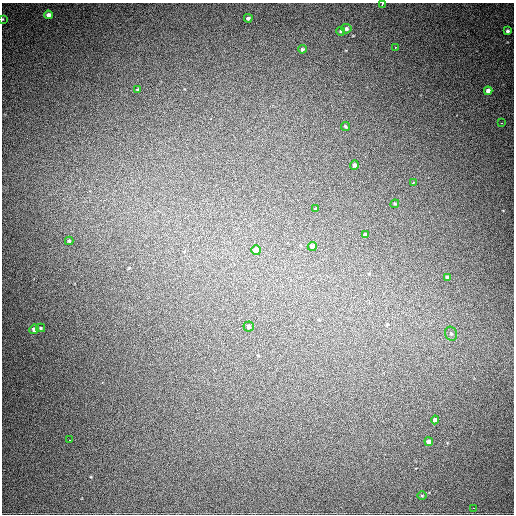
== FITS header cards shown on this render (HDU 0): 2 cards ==
NAXIS1  =                  512
NAXIS2  =                  512

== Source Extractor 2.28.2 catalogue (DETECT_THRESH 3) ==
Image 512 x 512 px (HDU 0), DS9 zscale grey, 1 PNG px = 1 image px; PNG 516 x 516 px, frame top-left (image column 1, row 512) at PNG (2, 3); each listed source drawn as its Kron ellipse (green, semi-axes under 4 px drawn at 4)
Background 905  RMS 24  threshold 73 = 3 sigma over >= 5 px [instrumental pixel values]
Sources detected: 31; all 31 listed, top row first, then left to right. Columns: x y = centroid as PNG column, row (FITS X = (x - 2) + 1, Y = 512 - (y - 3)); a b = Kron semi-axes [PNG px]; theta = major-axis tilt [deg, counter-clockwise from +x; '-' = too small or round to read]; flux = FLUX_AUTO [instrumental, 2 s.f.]
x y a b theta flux
382 4 3 3 - 7400
48 15 4 4 - 6600
248 18 4 4 - 4500
3 19 3 2 - 1000
346 29 5 4 - 3700
341 31 4 4 - 2700
508 31 3 3 - 3200
395 48 3 2 - 3200
302 49 4 4 - 2700
138 90 3 3 - 2500
488 91 4 4 - 7700
501 123 3 2 - 2500
345 126 4 3 - 1600
354 165 5 4 - 4100
413 183 4 3 - 5400
395 204 4 4 - 1900
316 209 4 3 - 1400
365 235 4 3 - 4600
69 241 4 4 - 2000
312 246 4 4 - 5800
256 250 4 4 - 16000
447 277 3 3 - 2200
249 327 5 5 - 4800
41 328 4 4 - 1900
34 329 5 4 - 6000
451 334 7 6 - 3600
435 420 4 4 - 4900
69 440 3 2 - 1900
429 442 4 4 - 7500
422 496 5 3 - 1400
474 508 3 2 - 4100
At the frame edge (FLAGS 8, measured only in part): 2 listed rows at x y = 382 4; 3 19